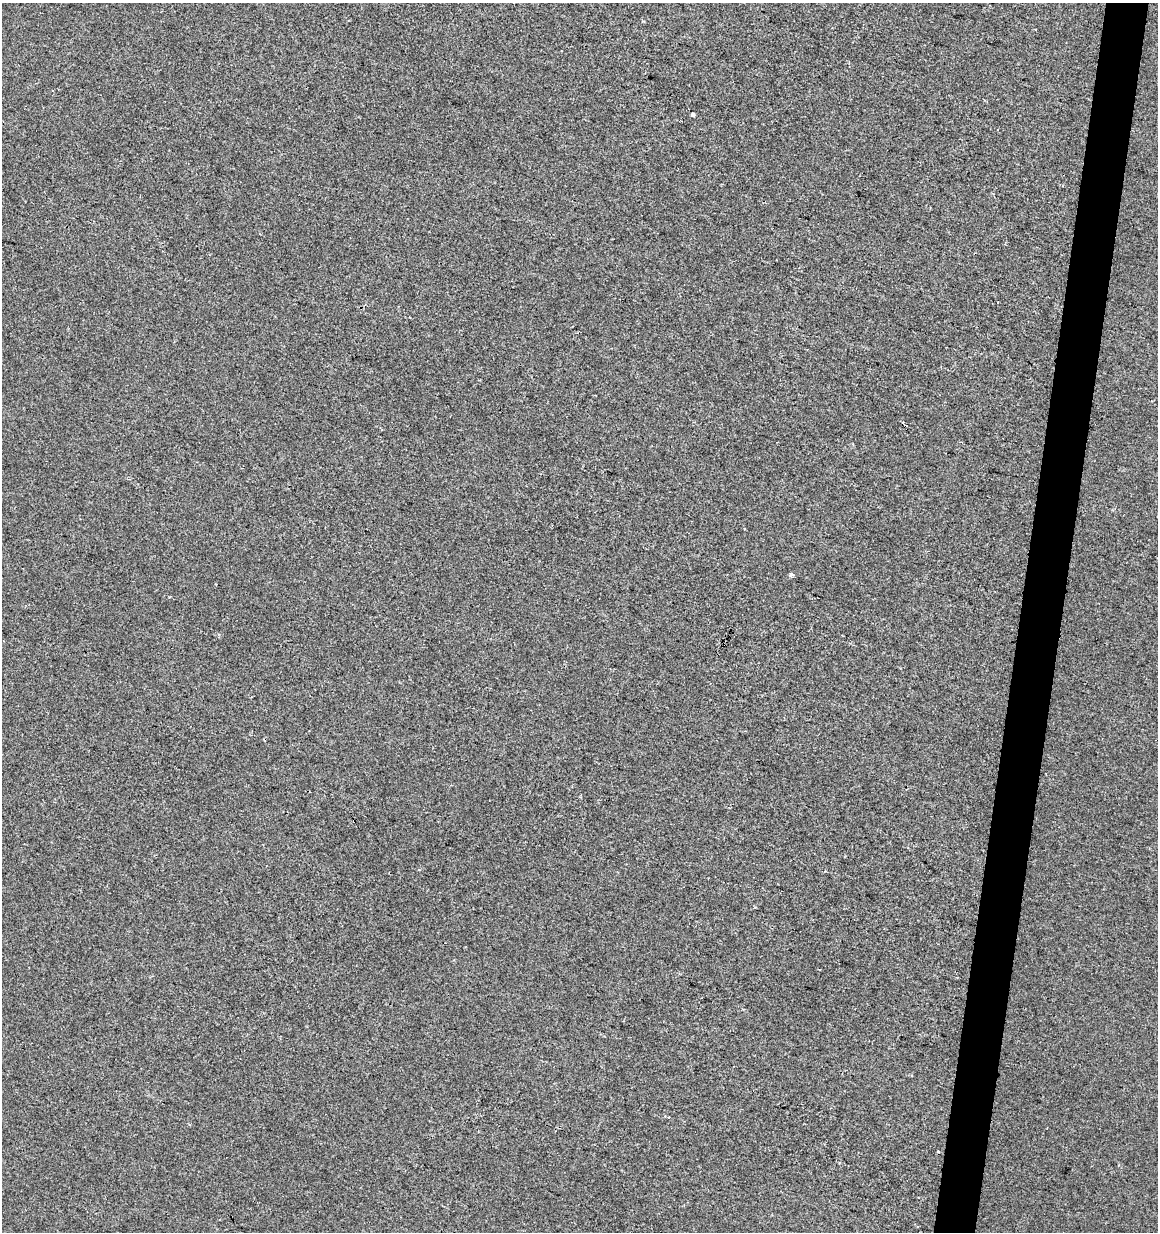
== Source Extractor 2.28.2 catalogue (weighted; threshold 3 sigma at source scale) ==
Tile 10 of 4 x 4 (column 2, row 3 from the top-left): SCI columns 1440-2595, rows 1231-2460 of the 5130 x 4927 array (HDU 1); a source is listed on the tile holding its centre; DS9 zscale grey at full resolution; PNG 1160 x 1234 px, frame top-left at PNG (2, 3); no overlay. Shown black and unused: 4% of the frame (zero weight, under 2 of 3 exposures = <1% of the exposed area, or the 3 px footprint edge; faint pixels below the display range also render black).
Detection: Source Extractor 2.28.2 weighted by HDU 2 'WHT'; one run over the whole footprint, this tile lists its part. Background 2.04e-04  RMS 0.0042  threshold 0.019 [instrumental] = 3 sigma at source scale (4.5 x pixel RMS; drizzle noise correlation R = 1.50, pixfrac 1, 0.0396/0.0396 arcsec/px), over >= 5 px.
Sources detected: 5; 2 cosmic-ray / hot-pixel residue — not listed; the other 3 listed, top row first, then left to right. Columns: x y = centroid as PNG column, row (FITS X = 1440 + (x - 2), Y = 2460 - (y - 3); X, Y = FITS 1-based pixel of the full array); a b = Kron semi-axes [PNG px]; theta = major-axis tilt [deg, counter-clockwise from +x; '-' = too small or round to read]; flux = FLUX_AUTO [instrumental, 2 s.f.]
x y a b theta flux
693 114 3 3 - 4.6
744 529 3 3 - 0.8
792 575 4 3 - 4.5